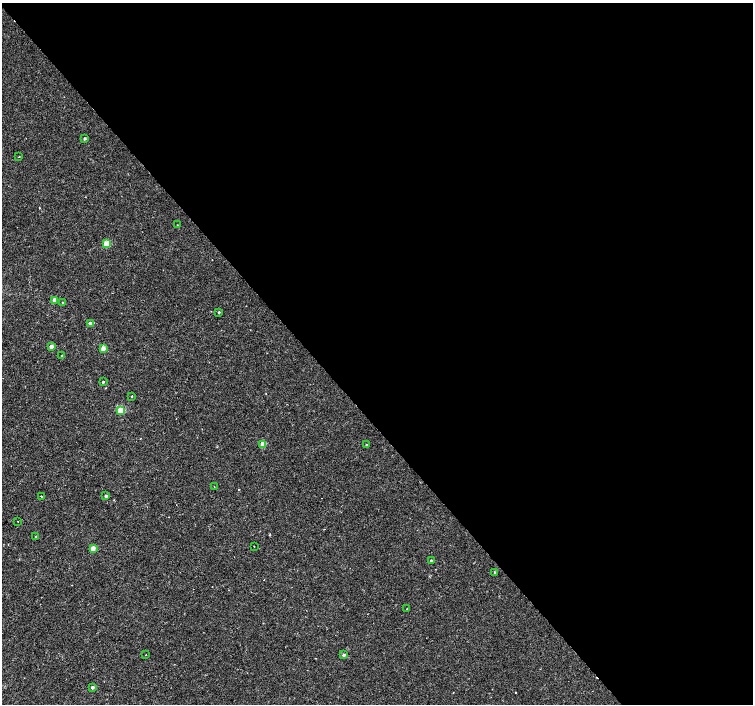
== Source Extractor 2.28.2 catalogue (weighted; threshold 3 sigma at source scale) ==
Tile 8 of 4 x 4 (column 4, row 2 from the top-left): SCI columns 4508-6008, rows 3015-4417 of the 6008 x 5965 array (HDU 1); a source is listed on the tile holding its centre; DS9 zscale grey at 2 x 2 block average (1 PNG px = mean of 2 x 2 image px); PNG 755 x 706 px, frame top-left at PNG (2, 3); each listed source drawn as its Kron ellipse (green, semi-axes under 4 px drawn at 4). Shown black and unused: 59% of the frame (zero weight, under 2 of 3 exposures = <1% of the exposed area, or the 3 px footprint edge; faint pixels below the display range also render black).
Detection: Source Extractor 2.28.2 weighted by HDU 2 'WHT'; one run over the whole footprint, this tile lists its part. Background 0.00282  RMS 0.0023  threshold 0.0105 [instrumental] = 3 sigma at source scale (4.5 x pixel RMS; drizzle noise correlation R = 1.50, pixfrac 1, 0.0396/0.0396 arcsec/px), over >= 5 px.
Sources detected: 30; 1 cosmic-ray / hot-pixel residue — neither listed nor drawn; the other 29 listed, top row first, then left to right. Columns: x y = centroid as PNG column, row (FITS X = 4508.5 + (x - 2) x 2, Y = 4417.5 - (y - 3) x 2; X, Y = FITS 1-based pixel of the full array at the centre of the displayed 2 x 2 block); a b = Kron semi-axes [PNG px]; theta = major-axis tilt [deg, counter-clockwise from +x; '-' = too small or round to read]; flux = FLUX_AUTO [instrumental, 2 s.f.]
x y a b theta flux
85 138 3 2 - 1
19 156 2 2 - 0.35
177 225 2 2 - 0.2
107 244 3 3 - 17
55 300 3 2 - 7.2
62 302 2 2 - 0.47
219 312 3 2 - 0.6
90 323 3 2 - 3.2
51 346 2 2 - 4.4
103 348 3 2 - 5.9
62 356 2 2 - 0.37
103 382 2 2 - 0.74
132 396 2 2 - 0.96
121 410 3 3 - 19
263 444 3 3 - 7.8
366 445 2 2 - 0.39
214 486 2 2 - 0.3
41 496 2 2 - 2.2
106 496 2 2 - 1.5
17 521 2 2 - 1.3
36 536 3 2 - 0.39
254 546 2 2 - 0.18
93 548 3 2 - 6.1
431 561 2 2 - 1.2
495 572 3 2 - 0.54
407 609 2 2 - 0.28
146 654 2 2 - 0.88
344 655 3 2 - 1.7
92 687 3 2 - 1.5